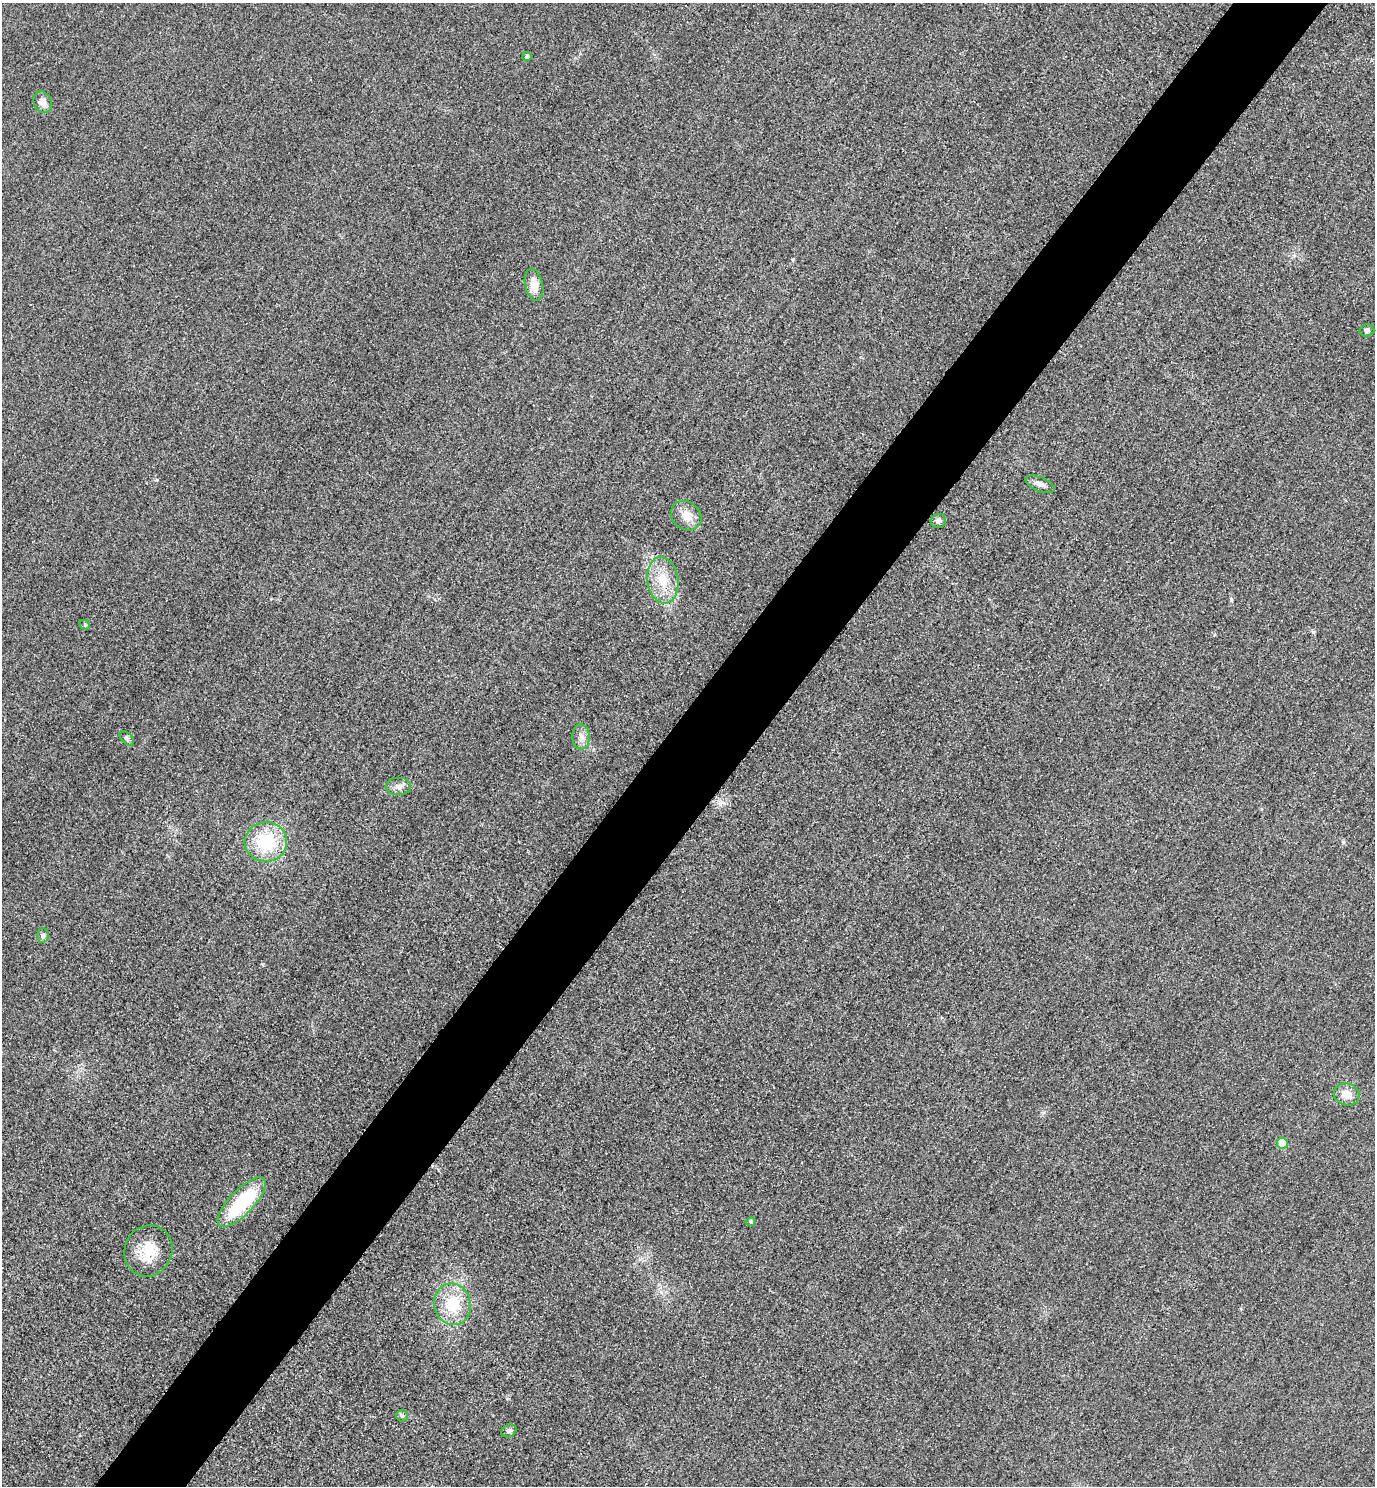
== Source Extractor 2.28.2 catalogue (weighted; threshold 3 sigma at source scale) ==
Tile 10 of 4 x 4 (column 2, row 3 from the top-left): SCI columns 1697-3069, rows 1514-2997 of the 5996 x 5993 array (HDU 1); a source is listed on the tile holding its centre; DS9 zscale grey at full resolution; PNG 1377 x 1488 px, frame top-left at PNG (2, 3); each listed source drawn as its Kron ellipse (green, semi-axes under 4 px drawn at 4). Shown black and unused: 7% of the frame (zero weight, under 3 of 4 exposures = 3% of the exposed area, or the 3 px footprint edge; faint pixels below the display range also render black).
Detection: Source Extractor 2.28.2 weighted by HDU 2 'WHT'; one run over the whole footprint, this tile lists its part. Background 0.0498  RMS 0.017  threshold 0.0754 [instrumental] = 3 sigma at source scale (4.5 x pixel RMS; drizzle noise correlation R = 1.50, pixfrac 1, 0.05/0.05 arcsec/px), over >= 5 px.
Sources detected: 22; all 22 listed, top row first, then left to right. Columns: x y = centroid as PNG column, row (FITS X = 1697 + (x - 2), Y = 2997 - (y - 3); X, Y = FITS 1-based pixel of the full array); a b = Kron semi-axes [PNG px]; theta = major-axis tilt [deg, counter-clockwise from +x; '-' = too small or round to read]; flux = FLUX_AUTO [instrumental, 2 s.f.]
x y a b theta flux
527 57 5 4 - 5.3
43 102 11 9 -62 12
534 285 16 9 -78 21
1367 330 7 6 - 4.2
1040 484 15 7 -22 9.6
686 516 16 13 -38 21
938 521 7 7 - 6.1
663 580 23 15 -82 40
85 625 6 4 -46 2.1
581 737 13 8 -86 11
127 738 9 5 -44 3.9
398 786 13 8 1 9.8
266 842 21 20 - 98
43 935 7 6 - 3.9
1347 1094 13 11 -16 20
1282 1143 5 5 - 27
242 1202 32 12 46 120
751 1222 5 4 - 2.4
148 1251 26 23 67 47
452 1304 21 18 -77 60
402 1416 6 5 - 3.2
509 1431 8 6 28 4.8
Unlisted compact peaks at least as high as the median listed source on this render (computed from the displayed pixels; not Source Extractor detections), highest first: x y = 1231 599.